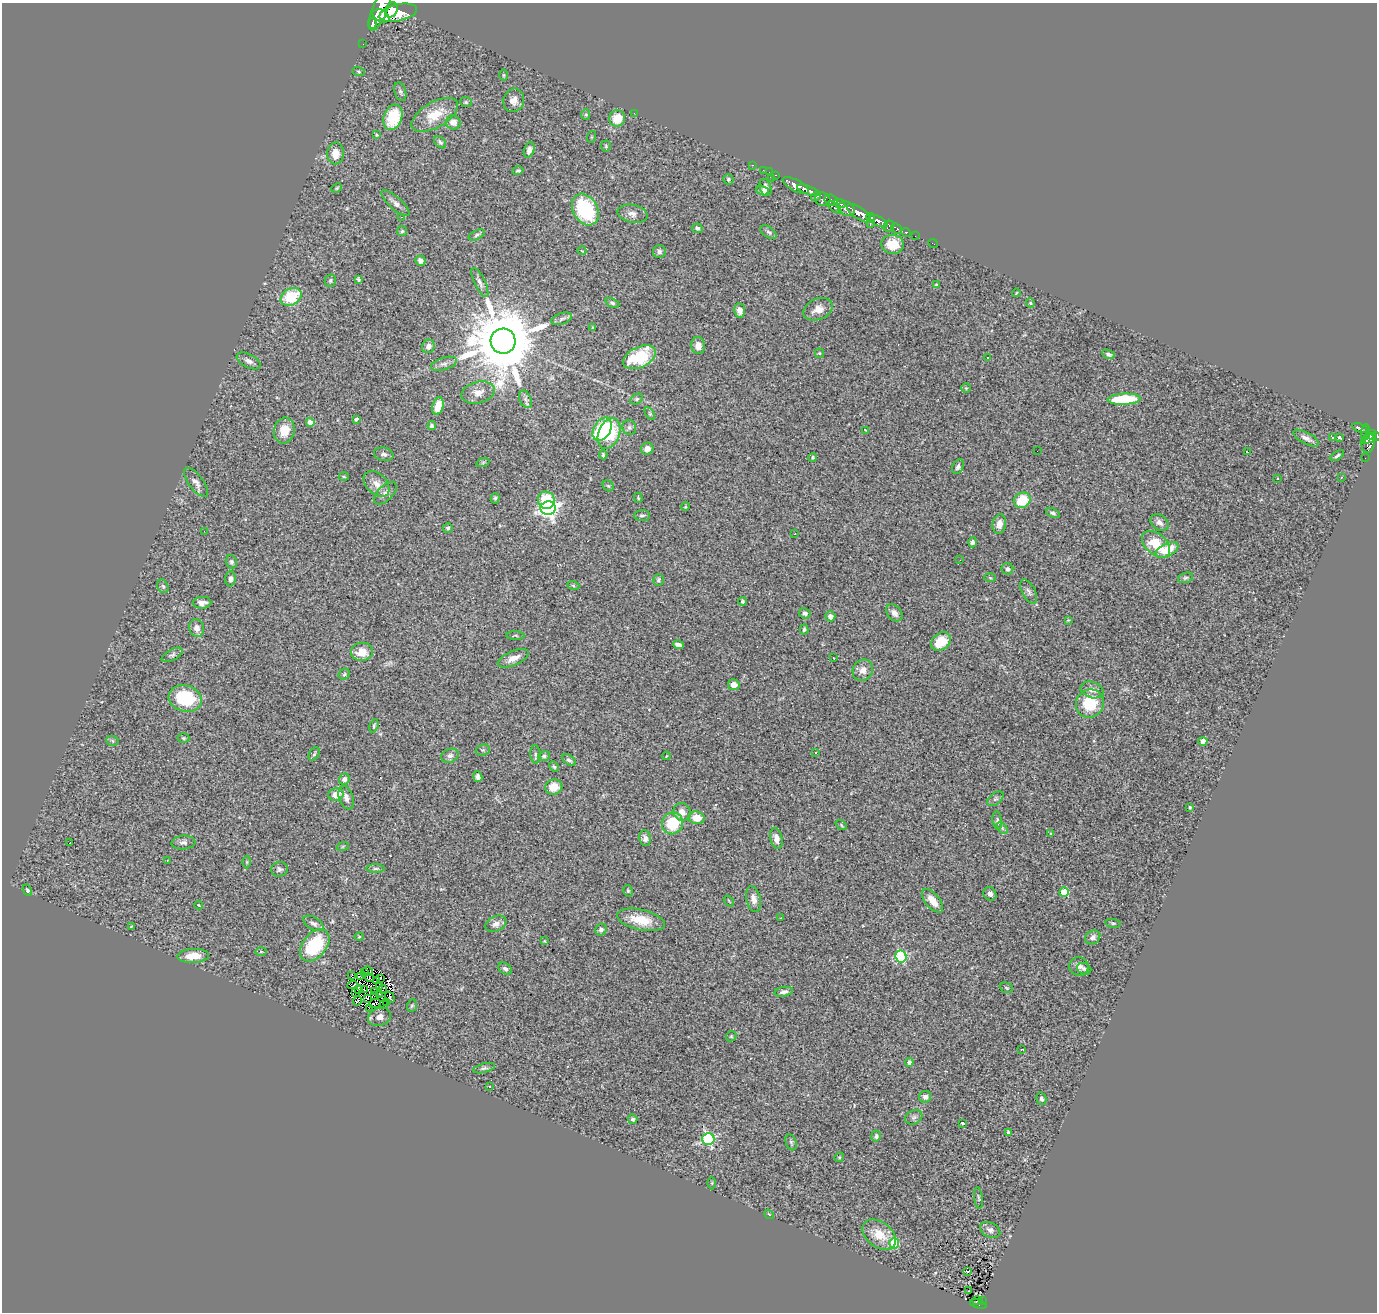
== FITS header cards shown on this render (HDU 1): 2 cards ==
NAXIS1  =                 1375
NAXIS2  =                 1310

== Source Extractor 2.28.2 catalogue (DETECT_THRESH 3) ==
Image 1375 x 1310 px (HDU 1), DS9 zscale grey, 1 PNG px = 1 image px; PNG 1379 x 1314 px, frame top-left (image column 1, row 1310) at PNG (2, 3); each listed source drawn as its Kron ellipse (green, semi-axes under 4 px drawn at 4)
Background 0.886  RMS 0.062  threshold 0.187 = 3 sigma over >= 5 px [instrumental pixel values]
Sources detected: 290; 6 with non-positive FLUX_AUTO (blend fragments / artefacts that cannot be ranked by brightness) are neither listed nor drawn; the other 284 listed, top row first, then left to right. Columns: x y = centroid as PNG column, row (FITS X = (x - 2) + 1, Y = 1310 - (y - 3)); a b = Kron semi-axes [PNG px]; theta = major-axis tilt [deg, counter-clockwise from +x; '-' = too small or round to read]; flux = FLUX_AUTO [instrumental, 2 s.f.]
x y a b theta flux
380 9 23 7 68 4400
391 10 8 6 63 1900
398 13 19 8 13 5300
381 16 9 6 -28 1600
372 24 5 2 - 770
363 44 2 2 - 11
358 71 6 3 -19 4.9
503 75 6 4 -90 4.5
400 92 9 5 -72 11
514 100 12 10 69 32
466 102 6 5 - 7.3
634 113 3 2 - 7.1
435 115 26 12 30 100
586 115 5 4 - 5.9
393 117 13 9 73 140
617 118 8 8 - 85
453 122 7 7 - 26
377 135 4 3 - 4.3
591 137 6 4 71 3.5
440 142 7 5 -45 8
606 146 5 5 - 5.3
529 150 8 5 72 17
336 153 11 8 85 50
752 165 3 2 - 25
763 170 2 2 - 13
518 171 6 4 15 7.1
769 172 2 2 - 9.8
776 175 3 2 - 38
771 178 2 2 - 36
728 179 5 5 - 7.6
796 186 14 5 -27 1600
337 188 5 4 - 5.2
765 188 9 5 -72 25
808 190 12 4 -21 1400
763 191 7 4 -20 22
816 197 5 3 - 270
823 199 8 6 -17 440
831 200 6 5 - 650
395 203 18 6 -41 21
839 203 6 3 -29 380
835 208 8 4 -40 210
846 209 9 7 -25 910
585 210 17 12 -60 350
859 213 14 6 -34 2500
632 214 15 9 -12 26
401 217 3 2 - 20
871 218 5 3 - 630
878 221 10 5 -26 1100
870 224 3 2 - 35
889 226 6 5 - 250
697 228 5 4 - 9.2
897 228 6 3 -42 200
402 231 5 5 - 6.5
769 232 9 5 -37 11
906 232 5 3 - 93
477 235 8 4 26 9
915 236 2 2 - 9.2
933 243 5 2 - 13
893 244 11 9 -7 86
582 251 4 2 - 2.8
659 251 6 6 - 14
420 261 5 5 - 19
358 279 4 3 - 6.6
330 281 6 5 - 7.9
480 283 16 5 -64 18
936 285 4 3 - 3.8
1016 293 4 2 - 3.1
291 297 11 8 30 180
612 303 7 4 -25 7.2
1030 303 4 4 - 5
818 309 15 10 23 39
740 310 7 5 -81 21
562 319 11 5 18 13
593 328 4 3 - 7.8
503 341 12 12 - 49000
428 346 7 6 - 23
698 346 8 7 - 30
819 353 4 4 - 4.5
1108 354 7 4 -21 9.2
640 357 17 10 26 210
988 358 3 2 - 13
249 361 13 6 -27 19
444 364 13 6 17 18
966 388 4 4 - 4.3
478 392 17 11 15 41
525 399 9 5 -64 13
637 399 7 5 27 7.7
1124 399 17 5 3 190
438 406 9 5 74 68
650 414 7 4 -59 6.6
356 419 4 3 - 6.5
310 422 4 4 - 43
432 426 4 4 - 14
629 427 7 7 - 11
1360 428 8 3 -21 250
602 429 12 8 60 230
865 430 3 2 - 2.9
284 431 13 10 78 56
1365 432 8 3 86 270
609 433 16 10 68 190
1374 435 7 5 -28 480
1332 437 3 3 - 8.5
1339 437 4 3 - 14
1306 438 14 5 -28 20
1368 439 8 4 26 400
1368 443 10 6 82 390
647 449 6 6 - 28
1037 451 2 2 - 3.1
1248 452 3 2 - 4
384 454 10 6 -11 12
603 455 4 3 - 7.1
1337 456 7 4 33 9.2
813 457 4 4 - 5.3
1365 458 2 2 - 11
483 462 7 4 19 6
958 467 8 5 62 11
344 477 5 3 - 4.4
1341 477 3 2 - 4.4
1277 478 3 2 - 5.4
196 482 17 7 -53 24
377 484 15 10 -45 36
608 486 6 5 - 6.3
385 493 14 7 44 23
495 498 5 4 - 6.8
638 498 5 3 - 4.6
546 500 9 8 - 130
1022 500 9 7 30 130
685 507 4 3 - 3.7
548 508 7 7 - 1600
1053 513 7 4 -22 9.5
642 515 8 5 4 9.7
1159 522 10 7 -37 19
999 524 10 6 79 27
448 528 5 5 - 7.1
204 531 3 2 - 3.7
795 534 3 2 - 4.5
972 542 5 4 - 9.4
1156 544 16 10 -41 110
1167 550 12 6 25 90
960 560 3 2 - 4
231 562 6 5 - 8.3
1007 569 6 5 - 11
990 578 6 4 -3 4.4
1185 578 8 5 18 8.1
230 579 7 5 87 13
658 580 6 5 - 8.1
573 585 6 4 -20 4.6
163 586 7 5 -65 8.1
1029 592 13 6 -62 17
742 601 4 3 - 6.9
202 603 9 6 3 21
805 613 6 5 - 10
894 613 10 7 -48 22
830 616 5 4 - 19
1068 620 4 4 - 3.5
197 628 9 7 -75 29
804 629 5 3 - 6.3
515 635 9 3 -2 5.8
941 642 11 8 37 87
678 645 5 4 - 20
362 652 11 9 8 66
172 655 11 5 28 11
513 658 16 7 23 37
833 658 3 2 - 2.5
863 670 11 9 59 33
344 674 6 5 - 6.6
734 685 5 5 - 34
1092 690 12 8 -17 26
185 698 17 13 -16 230
1090 703 14 13 - 170
374 726 7 3 72 5.1
183 738 6 5 - 5.5
112 741 6 5 - 7.4
1203 741 4 4 - 74
483 750 7 5 20 8.8
815 752 3 2 - 5.6
314 754 7 4 60 6.8
535 754 9 5 -85 9
450 756 9 6 21 15
544 756 6 5 - 8.7
666 756 4 2 - 3
569 760 8 4 -34 9.5
554 767 6 4 -61 5.9
478 777 5 4 - 18
344 779 6 5 - 12
554 787 9 7 20 57
336 794 7 6 - 47
346 798 12 7 -69 24
995 799 9 5 37 11
1190 807 3 3 - 5.2
682 812 9 8 - 34
697 818 8 6 -9 61
997 820 9 4 -82 8.3
672 823 11 10 - 150
841 825 6 4 -38 5.5
1002 828 7 4 -47 7.1
1051 834 4 3 - 4
645 838 8 6 -79 18
776 838 11 6 -76 30
183 842 12 7 5 17
69 843 3 2 - 22
343 846 6 4 19 5.3
167 861 2 2 - 3.4
246 862 6 4 -90 5.9
279 869 8 7 - 12
375 869 9 4 0 9.1
27 890 6 4 -61 6.3
628 891 6 4 -75 6.3
1064 892 5 4 - 180
990 894 7 6 - 14
753 899 13 7 -77 27
729 901 6 3 -53 4
933 901 14 7 -51 49
199 905 4 2 - 2.9
781 918 2 2 - 3.2
641 920 24 10 -13 98
313 923 11 6 -30 15
1113 923 8 4 -7 7
496 924 11 7 25 24
131 927 4 2 - 3.6
601 929 6 5 - 14
359 937 4 4 - 4.7
1093 937 8 6 34 17
544 941 4 4 - 3.5
315 945 18 11 51 260
261 952 6 4 -1 5.3
193 956 16 7 3 68
901 957 6 5 - 400
1079 966 9 9 - 22
505 969 7 5 -34 14
1084 969 7 5 -21 9.5
368 971 5 3 - 8.5
364 972 4 2 - 0.3
351 975 3 2 - 3.4
360 977 4 2 - 2.5
369 977 3 2 - 5.2
380 978 3 2 - 3
376 981 2 2 - 4.5
353 985 5 3 - 2.6
379 987 2 2 - 1.9
1006 988 7 5 -22 6.7
358 989 3 3 - 6.5
383 989 4 2 - 2.4
364 990 3 2 - 5.7
374 991 3 2 - 4.6
355 992 3 2 - 5.5
784 992 9 4 10 14
375 995 3 2 - 4
380 995 4 2 - 2.4
390 997 6 3 -59 8.1
367 999 4 3 - 3.3
358 1001 4 2 - 4
386 1003 3 2 - 3.6
375 1004 6 2 6 7.7
384 1005 3 2 - 2.6
412 1006 6 5 - 6.3
369 1008 2 2 - 5.2
380 1017 12 9 22 26
731 1036 5 4 - 5.9
1022 1049 3 2 - 2.1
909 1062 4 4 - 14
484 1068 11 4 14 11
489 1086 3 3 - 6.5
925 1097 6 6 - 16
1041 1099 6 5 - 11
914 1117 9 7 26 13
633 1119 5 4 - 11
962 1123 3 3 - 12
1008 1132 4 3 - 8.8
876 1136 5 4 - 10
708 1139 6 6 - 600
791 1142 8 5 -71 9.8
839 1157 5 4 - 5
712 1183 6 4 90 4.2
978 1198 10 3 -83 6.1
769 1214 5 3 - 3.8
990 1230 11 7 -28 16
879 1235 19 12 -37 82
894 1244 5 5 - 200
968 1271 3 3 - 29
969 1291 3 2 - 3.5
982 1300 2 2 - 20
977 1301 4 2 - 36
978 1304 8 3 -15 160
At the frame edge (FLAGS 8, measured only in part): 1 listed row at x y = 380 9
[6 non-positive-flux detections neither listed nor drawn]